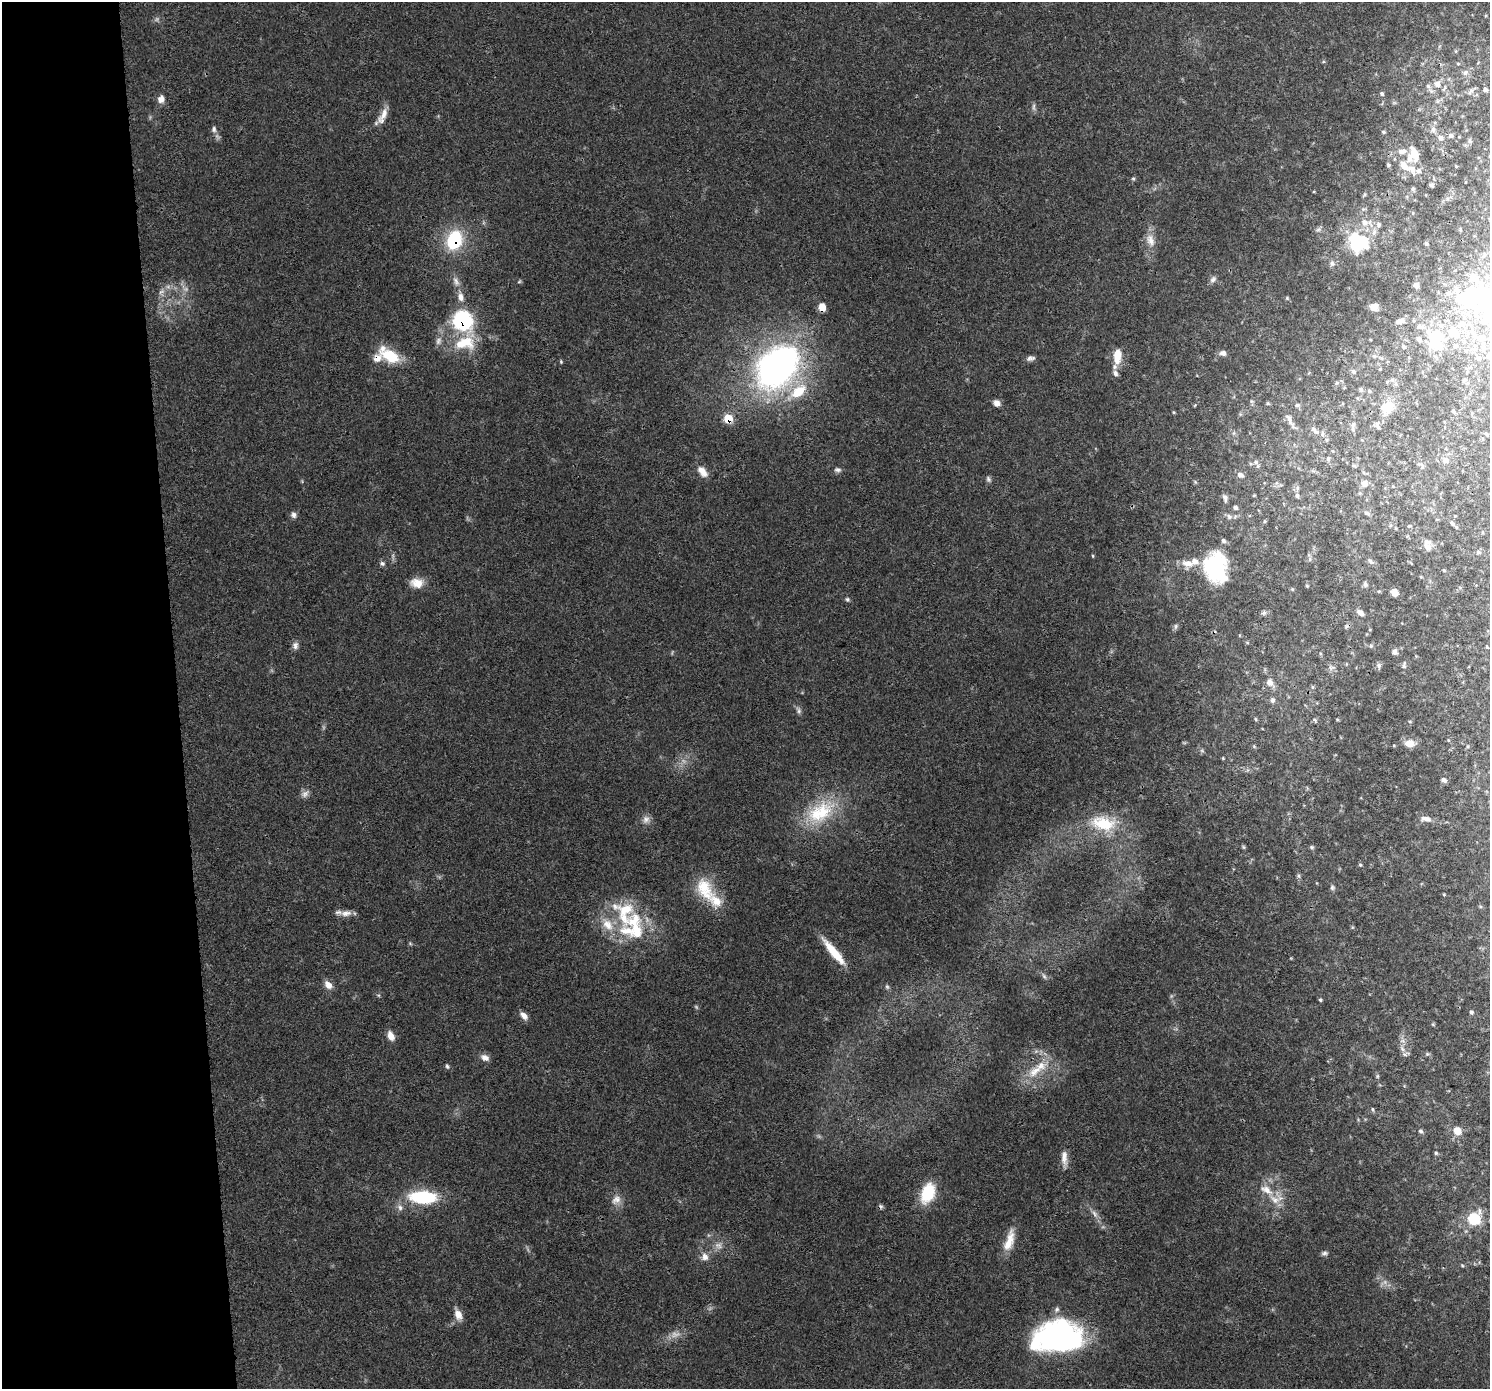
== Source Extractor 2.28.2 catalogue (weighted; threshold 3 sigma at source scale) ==
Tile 4 of 3 x 3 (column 1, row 2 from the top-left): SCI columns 1-1488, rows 1428-2814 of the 4464 x 4205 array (HDU 1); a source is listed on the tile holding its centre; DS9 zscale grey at full resolution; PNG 1492 x 1391 px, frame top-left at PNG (2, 2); no overlay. Shown black and unused: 12% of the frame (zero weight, under 3 of 4 exposures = <1% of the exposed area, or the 3 px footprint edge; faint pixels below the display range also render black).
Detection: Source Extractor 2.28.2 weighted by HDU 2 'WHT'; one run over the whole footprint, this tile lists its part. Background 0.0497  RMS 0.0039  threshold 0.0177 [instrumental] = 3 sigma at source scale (4.5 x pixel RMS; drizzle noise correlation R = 1.50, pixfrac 1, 0.0396/0.0396 arcsec/px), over >= 5 px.
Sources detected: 211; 7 too faint to see at this stretch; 4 inside a brighter object's white glare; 1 cosmic-ray / hot-pixel residue — not listed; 26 inside a brighter listed object's ellipse — not listed separately; the other 173 listed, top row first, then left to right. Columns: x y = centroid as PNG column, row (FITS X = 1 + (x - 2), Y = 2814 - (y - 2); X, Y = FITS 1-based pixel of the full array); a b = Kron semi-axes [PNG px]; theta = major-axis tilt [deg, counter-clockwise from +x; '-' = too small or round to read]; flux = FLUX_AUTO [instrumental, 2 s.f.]
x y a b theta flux
1465 73 8 7 - 1.3
1437 84 9 8 - 2.6
1485 89 5 5 - 1
1471 90 7 6 - 1.3
1382 94 6 5 - 0.67
161 99 9 8 - 2.6
1034 107 12 4 90 1
384 114 20 9 63 4.1
214 129 8 6 -86 1.3
1433 130 8 6 88 1.4
1383 132 5 4 - 0.59
1451 136 6 6 - 0.92
1440 138 8 6 -72 1.4
1470 141 6 5 - 0.78
1402 151 14 7 10 2.9
1414 154 14 10 81 8.2
1388 165 5 4 - 0.57
1412 169 17 11 -46 4.5
1133 178 5 5 - 0.58
1431 185 5 5 - 0.84
1413 189 6 5 - 0.73
1365 222 10 9 - 2.8
1379 224 6 6 - 1
454 240 18 13 69 25
1150 240 19 11 -71 4.1
1358 242 23 20 -24 27
1426 243 5 5 - 0.72
1332 263 7 7 - 1.2
1213 279 10 7 48 1.4
456 281 14 7 -64 2.3
519 281 6 4 44 0.47
1416 285 6 6 - 1.5
161 292 10 5 22 1.4
1478 295 32 17 -8 28
461 297 13 8 -78 3
1287 298 5 5 - 0.46
822 307 8 7 - 4.1
1374 307 8 7 - 2.6
462 320 19 17 -50 37
1400 321 11 6 16 1.9
1462 323 10 8 52 3
1438 337 30 21 -80 19
1482 338 11 10 - 3.8
465 343 32 20 13 15
1403 346 6 5 - 0.72
1223 353 8 6 -14 1.7
390 356 24 14 -25 13
1117 356 20 10 85 6.7
1031 358 10 6 12 1.4
1479 358 7 5 -40 0.89
561 362 5 4 - 0.44
777 367 50 35 49 160
1353 371 6 5 - 0.87
1465 380 6 4 22 0.65
1361 390 6 5 - 0.79
1369 391 5 4 - 0.47
997 403 8 6 -36 2.3
1268 403 5 4 - 0.5
1297 405 7 5 4 0.84
1386 407 18 16 34 7.2
1453 411 6 4 -47 0.53
1173 412 5 3 - 0.36
728 418 8 7 - 8.4
1290 422 12 6 -64 2
1353 425 10 6 84 1.4
1378 427 9 5 -61 0.95
1314 430 14 6 -44 2
1333 451 5 3 - 0.32
1328 458 7 5 -90 0.85
1445 460 9 8 - 2
1256 462 7 5 1 1
837 470 9 6 -6 1.1
702 471 14 8 -50 3.8
1240 475 9 6 -24 1.3
988 479 9 6 -63 0.99
1195 482 6 4 -46 0.48
1364 484 9 8 - 2
1254 495 5 3 - 0.3
1297 495 6 5 - 0.95
1225 498 10 5 -76 1.1
1235 507 5 5 - 0.81
1367 513 11 4 -24 0.85
293 515 8 7 - 1.4
1229 517 8 6 -56 1.1
1264 521 5 3 - 0.39
1452 524 9 5 -45 0.87
1223 541 6 5 - 0.92
1427 547 10 9 - 2.4
1478 552 6 5 - 0.68
1093 556 5 3 - 0.38
1310 559 6 5 - 0.79
1370 561 9 5 -52 0.95
382 563 7 6 - 0.99
1188 563 18 10 -10 4.6
1215 567 29 22 -79 36
1444 570 4 3 - 0.4
1421 577 5 3 - 0.34
417 583 17 12 -7 4.9
1365 584 7 6 - 0.94
1307 586 4 4 - 0.4
1292 589 5 4 - 0.47
1394 592 6 6 - 3.4
847 599 6 6 - 0.73
1264 613 7 6 - 0.93
1360 613 8 6 -37 1.8
1176 626 8 5 84 0.86
1346 626 6 5 - 0.69
295 645 10 8 79 1.6
1371 646 6 5 - 0.62
1487 647 5 3 - 0.34
1394 652 6 6 - 1.5
1379 665 7 6 - 1
1404 665 11 5 88 0.84
1332 668 10 5 10 1.2
1270 682 9 8 - 2.5
1312 687 6 4 -90 0.56
1272 700 7 6 - 1.1
799 710 11 6 -63 1.2
1256 719 5 3 - 0.41
1337 719 5 3 - 0.34
1315 720 8 4 -28 0.72
1448 740 5 3 - 0.37
1409 743 13 9 -1 3.3
1223 758 4 3 - 0.32
1444 780 7 5 -29 1.3
305 794 12 8 37 1.9
820 812 44 25 34 24
646 819 11 9 67 2.2
1426 819 15 7 -8 2.2
1103 823 29 16 -10 16
1243 847 6 4 -88 0.5
1312 847 6 4 -21 0.59
1360 865 4 4 - 0.45
1299 876 7 4 -89 0.72
1332 887 7 6 - 0.84
704 889 36 20 -61 15
1444 895 5 3 - 0.38
346 913 16 8 5 2.8
607 925 21 14 -53 8.2
635 927 50 23 -80 23
834 952 34 7 -50 11
1044 976 9 5 -60 1
328 985 12 8 -49 2.8
887 987 7 5 -68 0.72
1320 1000 4 4 - 0.53
1471 1012 5 5 - 0.8
524 1015 11 6 -44 2.4
1433 1025 6 3 -20 0.41
391 1036 11 7 -66 3.2
1402 1049 10 6 -53 1.7
1427 1054 6 5 - 0.65
485 1058 11 7 -27 2.2
447 1066 7 5 -72 0.68
1035 1071 27 13 41 9.6
1377 1076 6 4 90 0.55
1373 1109 6 5 - 0.59
1421 1131 6 5 - 0.85
1457 1131 8 7 - 4.9
1436 1153 5 4 - 0.55
1064 1158 20 8 -88 3.3
1266 1190 21 10 -30 5.5
928 1193 20 13 70 16
423 1197 31 14 -2 24
616 1200 15 10 45 3.2
400 1207 9 7 -58 1.7
1094 1214 12 6 -57 1.9
1474 1219 10 9 - 18
1009 1241 30 10 73 6.7
1324 1253 9 5 6 0.92
705 1257 11 9 -74 2.6
1462 1265 5 4 - 0.43
458 1314 15 9 -65 3.3
1057 1335 43 29 14 78
Overlapping masked pixels (flux is a lower limit): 5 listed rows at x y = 454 240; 822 307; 462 320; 728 418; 1035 1071
Unlisted compact peaks at least as high as the median listed source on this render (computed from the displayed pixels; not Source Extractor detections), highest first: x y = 378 995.